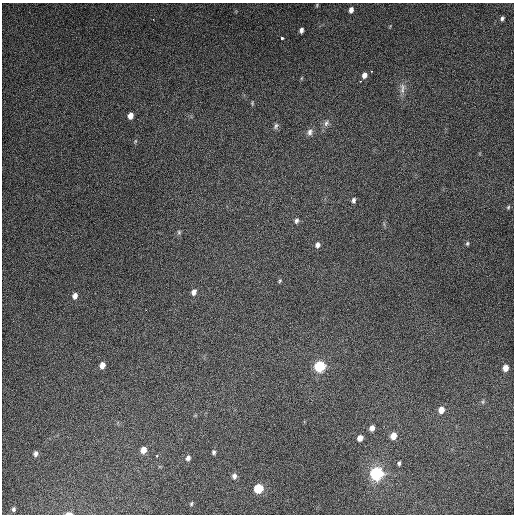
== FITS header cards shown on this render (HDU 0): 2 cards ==
NAXIS1  =                  512
NAXIS2  =                  512

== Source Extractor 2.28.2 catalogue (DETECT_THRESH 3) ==
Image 512 x 512 px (HDU 0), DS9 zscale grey, 1 PNG px = 1 image px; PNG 516 x 516 px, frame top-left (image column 1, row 512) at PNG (2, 3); no overlay
Background 5160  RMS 320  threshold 952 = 3 sigma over >= 5 px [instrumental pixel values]
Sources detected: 44; all 44 listed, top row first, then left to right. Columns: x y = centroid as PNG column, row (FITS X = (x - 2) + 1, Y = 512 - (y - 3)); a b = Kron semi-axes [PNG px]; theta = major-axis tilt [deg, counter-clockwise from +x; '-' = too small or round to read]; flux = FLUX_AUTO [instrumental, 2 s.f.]
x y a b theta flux
317 5 5 3 - 2.1e+04
351 10 6 4 79 9.0e+04
502 18 4 3 - 4.2e+04
153 19 2 2 - 1.1e+04
301 30 5 4 - 7.4e+04
282 38 3 3 - 6.7e+04
371 71 2 2 - 1.8e+04
364 75 7 5 70 1.2e+05
402 88 17 7 84 1.2e+05
252 103 5 4 - 2.4e+04
130 116 6 4 75 1.4e+05
326 123 9 6 63 7.9e+04
276 126 9 5 71 5.2e+04
310 132 9 7 68 8.3e+04
135 141 5 3 - 2.2e+04
354 200 7 5 82 5.7e+04
508 207 5 4 - 3.0e+04
296 221 7 5 64 5.3e+04
179 232 6 5 - 3.1e+04
467 243 6 4 87 3.3e+04
317 245 7 6 - 8.3e+04
280 281 5 4 - 2.7e+04
194 292 7 6 - 9.3e+04
75 296 7 5 70 1.0e+05
102 365 6 5 - 1.4e+05
320 366 8 7 - 1.1e+06
505 368 6 5 - 1.6e+05
483 402 6 4 -72 2.7e+04
441 410 7 6 - 1.8e+05
372 428 5 4 - 1.1e+05
393 436 6 5 - 2.2e+05
360 438 6 5 - 1.2e+05
143 450 6 5 - 1.8e+05
214 452 5 4 - 4.6e+04
36 453 6 5 - 7.4e+04
157 456 3 3 - 2.5e+04
188 458 6 5 - 7.1e+04
399 463 5 4 - 3.9e+04
377 473 10 9 - 1.6e+06
234 476 7 6 - 7.4e+04
258 488 7 6 - 6.7e+05
191 504 5 4 - 2.9e+04
13 509 5 4 - 4.3e+04
69 513 7 3 0 8.7e+04
At the frame edge (FLAGS 8, measured only in part): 1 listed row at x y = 69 513